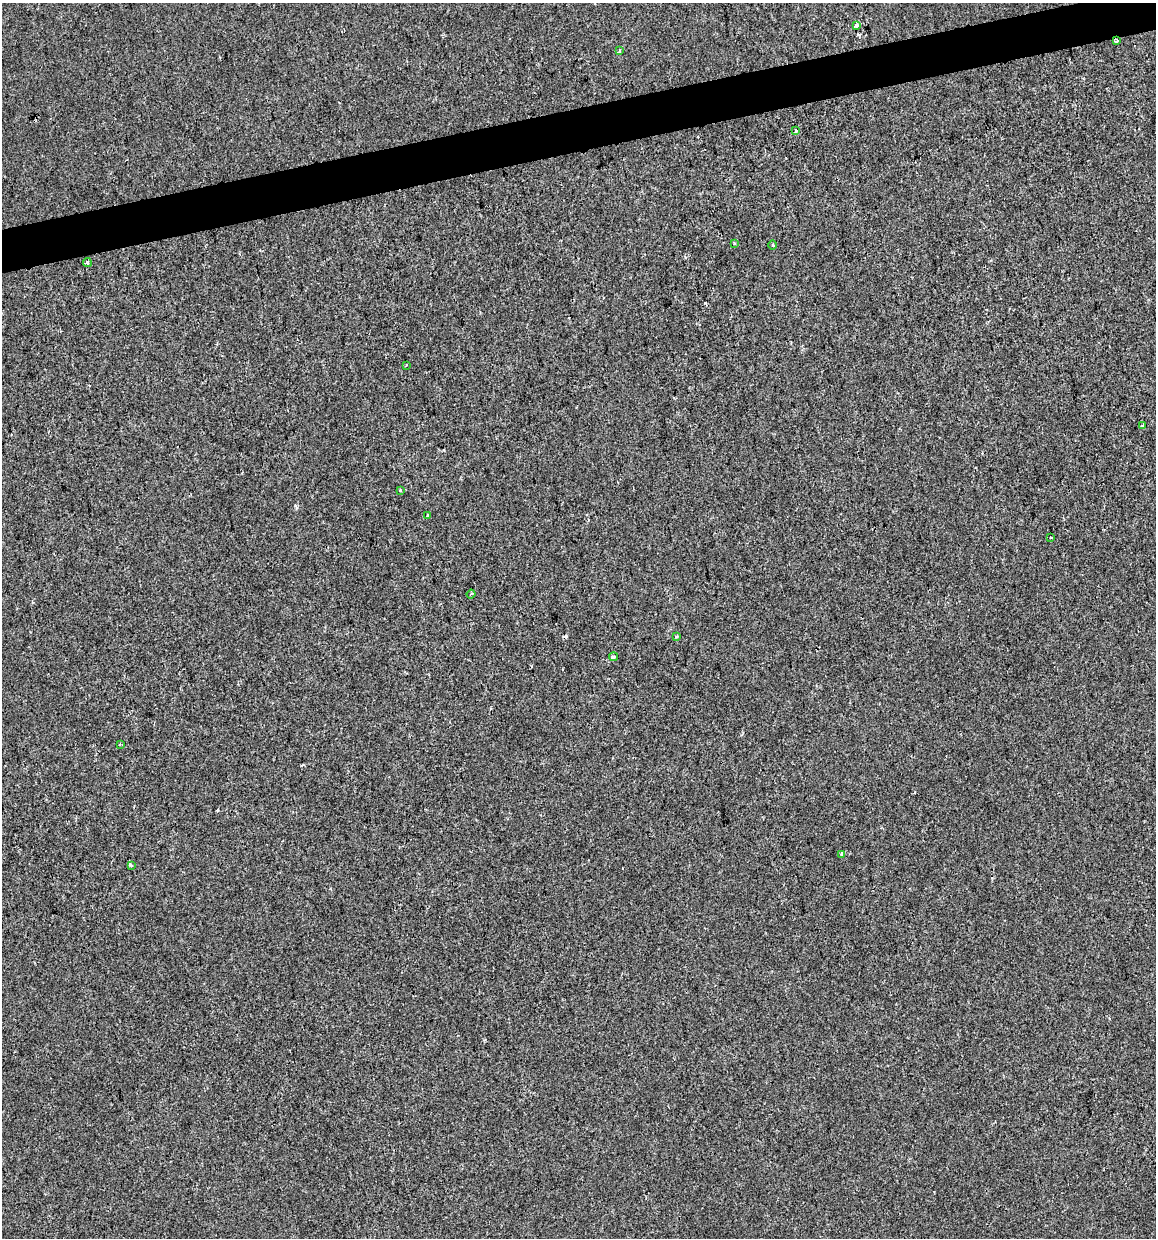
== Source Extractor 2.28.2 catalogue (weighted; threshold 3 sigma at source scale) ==
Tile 10 of 4 x 4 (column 2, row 3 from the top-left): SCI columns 1186-2339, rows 1237-2472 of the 4724 x 4944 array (HDU 1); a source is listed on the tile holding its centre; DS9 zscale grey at full resolution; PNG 1158 x 1240 px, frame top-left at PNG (2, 3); each listed source drawn as its Kron ellipse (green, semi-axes under 4 px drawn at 4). Shown black and unused: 3% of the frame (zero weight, under 2 of 3 exposures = <1% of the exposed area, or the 3 px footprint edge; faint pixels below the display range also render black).
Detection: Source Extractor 2.28.2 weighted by HDU 2 'WHT'; one run over the whole footprint, this tile lists its part. Background -8.66e-04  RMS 0.0043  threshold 0.0192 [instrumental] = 3 sigma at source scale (4.5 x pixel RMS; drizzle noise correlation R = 1.50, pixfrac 1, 0.0396/0.0396 arcsec/px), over >= 5 px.
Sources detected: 20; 1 cosmic-ray / hot-pixel residue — neither listed nor drawn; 1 inside a brighter listed object's ellipse — not listed separately; the other 18 listed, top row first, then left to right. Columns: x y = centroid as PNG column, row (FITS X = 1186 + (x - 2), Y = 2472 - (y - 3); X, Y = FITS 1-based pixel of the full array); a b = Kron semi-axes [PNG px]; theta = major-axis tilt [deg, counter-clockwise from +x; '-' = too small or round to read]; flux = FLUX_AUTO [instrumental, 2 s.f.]
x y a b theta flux
856 25 4 3 - 3.7
1117 41 3 3 - 1.6
619 50 3 3 - 1.3
796 130 4 3 - 0.76
735 244 4 3 - 0.47
773 245 5 3 - 0.44
87 262 5 4 - 0.97
406 366 4 2 - 0.32
1143 426 3 3 - 0.72
400 490 3 3 - 0.8
428 515 3 2 - 0.58
1050 538 3 2 - 0.5
471 594 4 3 - 0.42
676 636 4 3 - 0.69
613 657 4 4 - 1.4
120 744 3 2 - 0.63
842 854 4 4 - 0.59
131 866 4 4 - 0.61
Overlapping masked pixels (flux is a lower limit): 1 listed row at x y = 1117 41